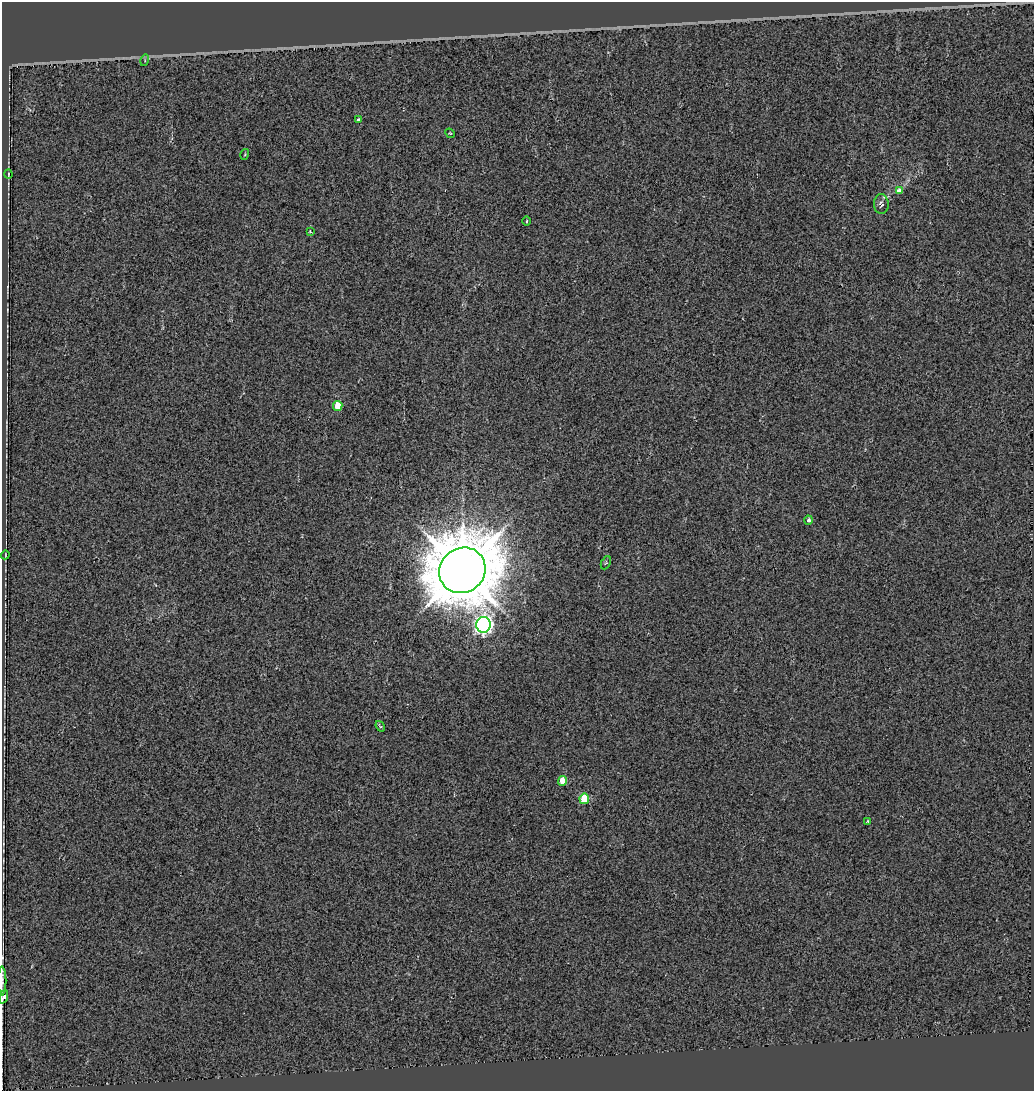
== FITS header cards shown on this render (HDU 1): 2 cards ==
NAXIS1  =                 1032
NAXIS2  =                 1089

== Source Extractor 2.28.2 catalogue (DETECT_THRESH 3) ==
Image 1032 x 1089 px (HDU 1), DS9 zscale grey, 1 PNG px = 1 image px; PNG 1036 x 1093 px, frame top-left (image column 1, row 1089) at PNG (2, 2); each listed source drawn as its Kron ellipse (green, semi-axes under 4 px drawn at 4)
Background -0.00463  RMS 0.037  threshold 0.111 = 3 sigma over >= 5 px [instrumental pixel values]
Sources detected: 21; all 21 listed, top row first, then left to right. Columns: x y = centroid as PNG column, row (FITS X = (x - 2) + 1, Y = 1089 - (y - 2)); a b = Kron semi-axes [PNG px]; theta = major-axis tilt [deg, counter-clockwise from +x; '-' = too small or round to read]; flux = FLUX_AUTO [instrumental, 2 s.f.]
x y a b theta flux
145 60 6 3 75 2.9
359 120 4 3 - 19
450 133 5 4 - 2.4
245 154 5 3 - 2.3
8 174 4 2 - 1.8
899 190 4 3 - 25
881 204 10 7 -89 9.9
527 221 5 3 - 2.5
310 232 3 3 - 3.9
338 406 5 4 - 66
808 520 4 4 - 8.1
5 555 4 2 - 2.2
606 563 7 4 65 3.4
462 570 24 22 37 18000
483 625 8 7 - 1200
380 726 6 3 -53 3.6
563 781 5 4 - 52
584 799 5 5 - 120
868 822 4 3 - 7
2 981 14 2 90 5.3
4 997 7 4 71 8.9
At the frame edge (FLAGS 8, measured only in part): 2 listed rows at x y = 2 981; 4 997